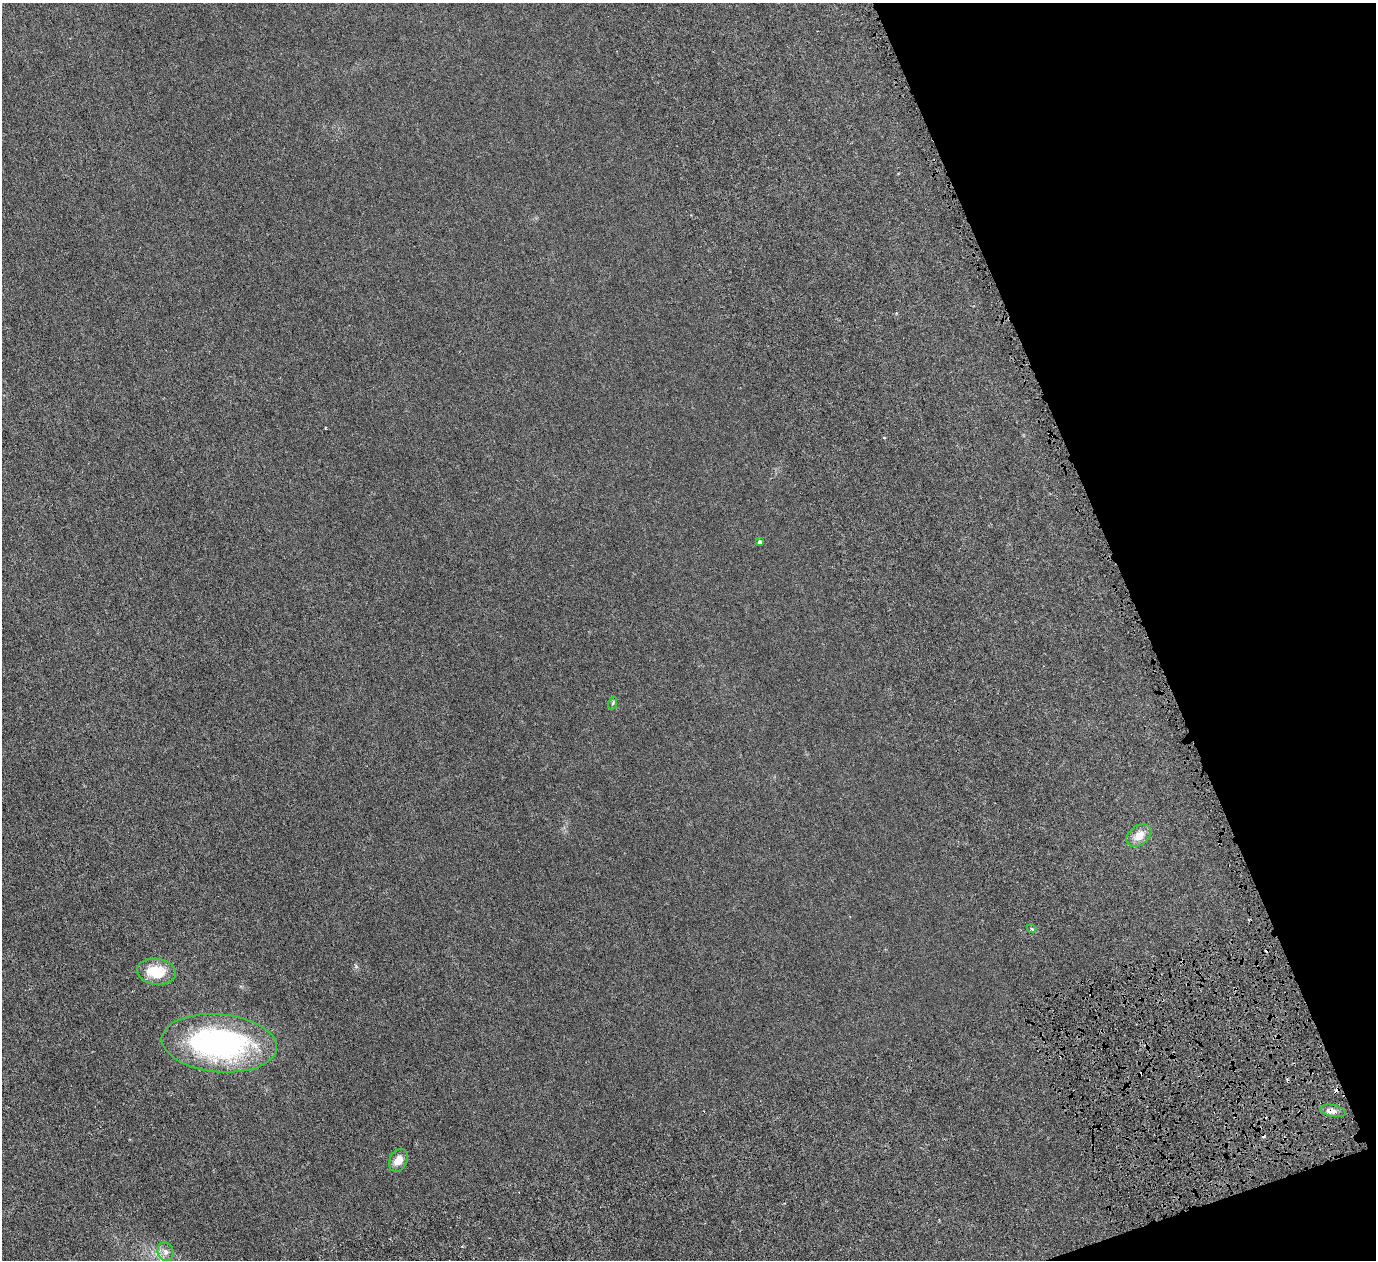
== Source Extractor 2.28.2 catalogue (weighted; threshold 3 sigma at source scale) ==
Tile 12 of 4 x 4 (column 4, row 3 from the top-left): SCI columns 4440-5813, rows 1740-2997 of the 6128 x 6110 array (HDU 1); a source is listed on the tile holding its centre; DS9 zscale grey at full resolution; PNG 1378 x 1262 px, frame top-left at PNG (2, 3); each listed source drawn as its Kron ellipse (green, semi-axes under 4 px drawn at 4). Shown black and unused: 18% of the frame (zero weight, under 4 of 8 exposures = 20% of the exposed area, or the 3 px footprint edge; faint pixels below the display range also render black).
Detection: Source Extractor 2.28.2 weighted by HDU 2 'WHT'; one run over the whole footprint, this tile lists its part. Background 0.00281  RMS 0.0015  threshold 0.00606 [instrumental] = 3 sigma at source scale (4.09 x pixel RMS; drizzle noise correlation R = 1.36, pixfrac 0.8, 0.05/0.05 arcsec/px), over >= 5 px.
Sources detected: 14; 5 cosmic-ray / hot-pixel residue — neither listed nor drawn; the other 9 listed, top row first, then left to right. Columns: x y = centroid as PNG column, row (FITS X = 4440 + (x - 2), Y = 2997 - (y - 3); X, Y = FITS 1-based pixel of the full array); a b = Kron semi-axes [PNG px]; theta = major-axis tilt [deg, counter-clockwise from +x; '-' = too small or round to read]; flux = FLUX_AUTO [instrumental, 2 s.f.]
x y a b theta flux
760 542 4 4 - 0.4
613 703 6 4 71 0.17
1139 836 14 9 38 1.5
1032 928 5 3 - 0.19
156 972 19 13 -9 4
219 1043 58 29 -5 30
1333 1111 13 6 -12 0.68
398 1160 12 8 63 1.5
165 1252 9 8 - 0.72
Overlapping masked pixels (flux is a lower limit): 1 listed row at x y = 1333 1111